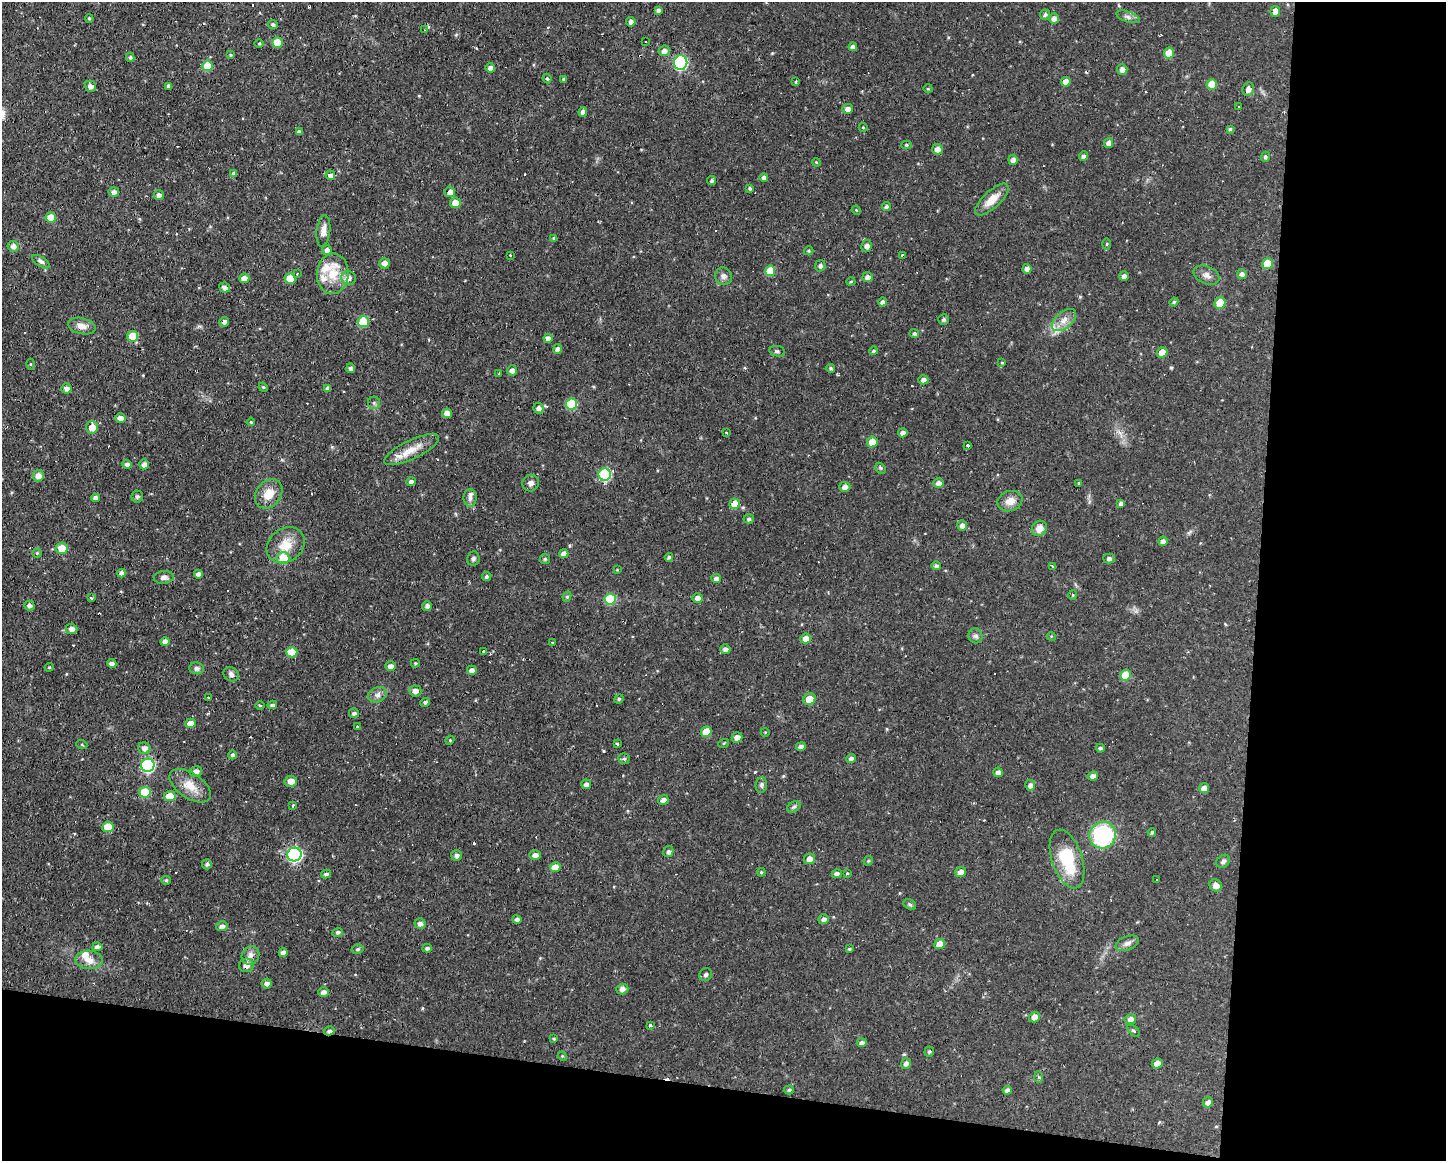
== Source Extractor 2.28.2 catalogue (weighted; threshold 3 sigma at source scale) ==
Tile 12 of 3 x 4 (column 3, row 4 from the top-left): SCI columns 2996-4439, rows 1-1159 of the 4658 x 4636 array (HDU 1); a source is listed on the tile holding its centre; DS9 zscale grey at full resolution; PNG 1448 x 1163 px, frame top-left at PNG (2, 2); each listed source drawn as its Kron ellipse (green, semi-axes under 4 px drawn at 4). Shown black and unused: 19% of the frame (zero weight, under 2 of 3 exposures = <1% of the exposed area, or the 3 px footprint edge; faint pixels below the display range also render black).
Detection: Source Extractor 2.28.2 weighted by HDU 2 'WHT'; one run over the whole footprint, this tile lists its part. Background 0.108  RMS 0.0061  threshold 0.0276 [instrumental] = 3 sigma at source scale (4.5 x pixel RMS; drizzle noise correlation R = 1.50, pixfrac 1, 0.05/0.05 arcsec/px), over >= 5 px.
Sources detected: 300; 17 cosmic-ray / hot-pixel residue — neither listed nor drawn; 6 inside a brighter listed object's ellipse — not listed separately; the other 277 listed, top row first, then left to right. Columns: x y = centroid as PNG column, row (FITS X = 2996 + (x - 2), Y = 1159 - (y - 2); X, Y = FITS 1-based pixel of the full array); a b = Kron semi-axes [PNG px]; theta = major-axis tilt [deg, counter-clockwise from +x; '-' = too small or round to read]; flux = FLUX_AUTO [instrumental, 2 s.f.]
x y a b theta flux
658 10 4 3 - 1.5
1275 11 5 4 - 3.2
1045 15 5 5 - 1.4
1128 17 12 5 -18 2.2
1054 18 5 5 - 2.8
89 19 4 3 - 0.75
631 22 5 4 - 2.2
273 25 5 4 - 1.4
425 30 4 3 - 6.8
277 42 5 5 - 12
646 42 2 2 - 0.66
259 43 5 3 - 0.6
853 47 4 4 - 2.4
664 51 6 5 - 2.9
1169 53 5 5 - 13
231 55 4 4 - 0.71
130 57 5 4 - 1.1
681 63 7 6 - 66
207 66 5 5 - 14
490 68 5 4 - 2.9
1122 69 5 5 - 2.9
547 78 5 3 - 0.95
564 79 3 3 - 0.96
796 82 4 3 - 0.64
1066 82 5 4 - 5.2
1212 84 5 5 - 11
90 86 6 5 - 2.8
169 86 4 4 - 2
928 89 5 3 - 0.48
1248 89 7 6 - 3.4
1238 107 3 3 - 1.7
847 109 5 5 - 3.4
583 112 5 4 - 2.6
863 127 4 3 - 0.47
1230 129 4 4 - 0.8
299 132 4 3 - 1.3
1109 143 5 4 - 3
906 145 5 4 - 1
937 149 5 5 - 3.7
1083 156 5 4 - 1.8
1265 157 5 4 - 1.2
1013 160 5 4 - 2.8
816 162 4 3 - 0.6
234 174 4 4 - 1.9
330 175 5 4 - 2.4
764 177 4 4 - 1.6
712 181 4 4 - 1.4
750 188 4 4 - 1
114 192 5 5 - 2.7
450 192 5 5 - 4.3
159 195 5 4 - 2.3
992 199 21 8 43 8.5
455 203 5 5 - 7.5
886 207 4 4 - 1.9
856 210 5 3 - 0.54
51 218 5 5 - 9.5
323 231 16 7 84 4.6
554 238 4 4 - 1
1107 244 6 4 89 0.69
13 246 6 5 - 3
867 246 6 5 - 2.1
327 250 5 5 - 2.3
809 251 4 4 - 0.85
510 255 3 2 - 0.75
903 256 3 3 - 3.4
41 262 10 4 -33 1.9
384 263 5 5 - 4.7
1267 264 5 5 - 12
820 266 5 5 - 1.6
1027 269 5 4 - 2.9
770 271 5 5 - 11
297 274 4 3 - 0.56
333 274 20 16 86 14
1242 274 5 5 - 2
1206 275 13 8 -24 3.5
723 276 9 8 - 2.5
1124 276 4 4 - 2.3
867 277 5 5 - 2.8
244 278 5 5 - 4.3
348 278 7 7 - 3.5
290 279 5 5 - 9.7
851 281 4 3 - 0.54
225 287 5 5 - 2.7
882 302 4 4 - 2
1174 302 4 4 - 0.77
1220 303 5 5 - 14
944 320 5 5 - 1.1
1064 320 14 8 40 5.1
224 322 5 5 - 2
363 322 5 5 - 18
82 326 14 8 -14 4.3
914 334 5 4 - 1.3
133 336 5 5 - 13
548 338 4 4 - 3.3
557 349 5 4 - 2.6
777 351 8 5 -10 1.1
873 351 4 4 - 1.1
1162 352 5 5 - 6.9
1002 363 4 3 - 0.61
30 364 5 3 - 0.66
351 368 5 4 - 1.8
831 368 4 4 - 1.2
512 370 5 5 - 2.5
499 374 3 3 - 0.94
923 380 5 4 - 2.7
263 387 5 3 - 0.6
66 388 5 5 - 2.8
328 388 4 4 - 2.2
374 403 6 6 - 1.3
571 404 6 5 - 30
539 408 5 5 - 2.4
447 413 5 4 - 4
120 418 5 5 - 3.9
251 422 4 3 - 0.53
92 427 6 6 - 7.3
726 432 2 2 - 0.59
903 433 5 4 - 2.7
872 442 5 5 - 7.4
968 445 3 3 - 2.1
412 450 30 9 25 9.3
127 464 5 4 - 2
144 464 5 4 - 2.6
880 468 6 4 -46 0.97
605 475 6 6 - 49
38 476 6 5 - 4.6
411 482 5 4 - 2.3
531 483 8 8 - 2.3
938 483 5 5 - 2.7
1078 483 4 2 - 0.51
845 487 5 5 - 3.3
269 494 16 12 51 9
137 497 6 6 - 1.3
96 498 4 4 - 2.4
470 498 9 6 90 2.2
1010 501 13 10 19 5.7
1121 503 4 4 - 1.7
735 504 5 5 - 9.3
749 519 5 5 - 1.4
962 525 5 5 - 2.6
1039 528 8 7 - 5.3
1163 541 5 4 - 2.4
286 545 20 16 36 12
62 548 6 5 - 8.6
37 553 4 4 - 0.76
564 554 4 4 - 2.8
669 557 4 3 - 1.1
283 558 6 6 - 13
1109 558 6 5 - 1.7
473 559 7 6 - 1.5
545 559 5 5 - 0.87
936 566 5 4 - 1.6
1053 566 4 3 - 4.7
617 570 4 3 - 0.47
122 573 4 4 - 2.5
198 574 4 4 - 2.7
164 577 10 6 6 2.4
487 577 5 4 - 1.2
716 579 5 4 - 2.5
1073 595 5 4 - 0.61
567 597 5 4 - 1
91 598 3 2 - 1.3
697 598 5 4 - 2.5
610 599 6 5 - 26
29 606 5 5 - 1.9
427 606 5 4 - 1.6
71 629 6 5 - 2.8
975 636 7 7 - 1.8
1051 636 4 3 - 0.53
806 639 5 5 - 4.6
165 642 4 4 - 3.2
552 642 3 2 - 0.55
725 649 5 4 - 2.5
292 652 5 5 - 13
484 652 3 3 - 2.5
112 663 4 4 - 2.8
415 663 4 3 - 0.73
390 666 5 4 - 2.6
49 667 4 4 - 0.74
197 668 7 6 - 2.1
472 670 5 4 - 3.1
231 674 8 6 -31 2.1
1125 675 5 5 - 13
415 691 6 5 - 2.9
378 695 9 7 22 2.8
208 697 3 2 - 0.59
619 699 5 4 - 0.89
809 699 6 5 - 8
425 702 4 4 - 1.2
260 705 4 3 - 0.7
272 705 5 4 - 1.6
354 713 5 5 - 1.7
190 723 5 4 - 4.9
357 727 4 3 - 3.5
706 732 5 5 - 10
765 732 4 3 - 0.45
737 737 5 5 - 3.5
450 740 4 3 - 0.61
724 743 5 3 - 0.63
617 744 3 2 - 0.99
82 745 5 3 - 0.58
801 747 5 4 - 2.4
144 748 6 6 - 2.7
1100 748 4 4 - 1.3
232 755 4 4 - 1.3
624 759 5 5 - 1.1
851 759 5 4 - 2.2
148 765 6 6 - 77
196 771 6 5 - 3.3
998 772 5 4 - 2.5
1093 776 5 4 - 2.6
291 781 6 5 - 4.6
586 784 5 4 - 2.4
761 785 7 6 - 1.4
1030 785 5 5 - 2.2
190 786 23 12 -34 9.7
1204 788 5 5 - 3.6
145 792 6 5 - 18
170 796 6 5 - 9.8
663 800 5 4 - 2.6
293 806 3 3 - 0.89
794 807 7 5 30 1.1
108 827 6 5 - 14
1152 832 4 3 - 0.96
1103 835 14 13 - 57
668 852 6 4 59 1.8
294 854 7 7 - 110
457 855 5 5 - 1.9
535 855 6 4 2 2.8
809 859 5 5 - 4
1067 859 30 15 -72 31
868 861 5 4 - 0.75
1223 861 7 6 - 1.8
207 864 5 5 - 1.4
555 867 5 5 - 6
761 872 4 4 - 0.69
960 872 5 5 - 4.3
847 873 3 3 - 0.61
326 874 5 4 - 1.4
837 874 5 4 - 1.9
1157 879 3 2 - 0.7
166 880 5 4 - 0.74
1216 885 7 5 -39 3.9
910 904 7 5 -34 0.95
823 919 5 4 - 2
517 920 4 4 - 2.5
420 924 5 5 - 2.5
222 926 5 5 - 2.5
338 932 5 4 - 1.3
1127 943 12 7 22 2.8
940 944 5 5 - 6.6
97 947 5 4 - 2.1
427 948 5 4 - 1.3
358 949 6 4 16 1
849 949 4 3 - 0.76
283 953 4 4 - 3
250 955 9 8 - 3
89 960 13 9 -4 5.4
246 965 7 6 - 3.3
706 975 7 6 - 1.4
267 984 5 5 - 2.1
622 989 6 5 - 2.8
323 992 5 4 - 2.5
1034 1017 6 5 - 4.4
1130 1019 6 5 - 2.7
651 1025 3 3 - 2.7
329 1031 5 4 - 1.5
1134 1031 8 4 -40 1
553 1039 3 3 - 0.7
862 1043 5 4 - 1.8
929 1052 5 4 - 1
562 1056 5 3 - 0.58
906 1063 5 5 - 2.1
1157 1064 5 5 - 4.4
1039 1077 6 4 -87 0.9
789 1090 5 4 - 1
1007 1090 4 4 - 2.2
1208 1102 5 5 - 2.4
Overlapping masked pixels (flux is a lower limit): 5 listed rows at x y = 450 192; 903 256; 148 765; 246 965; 329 1031